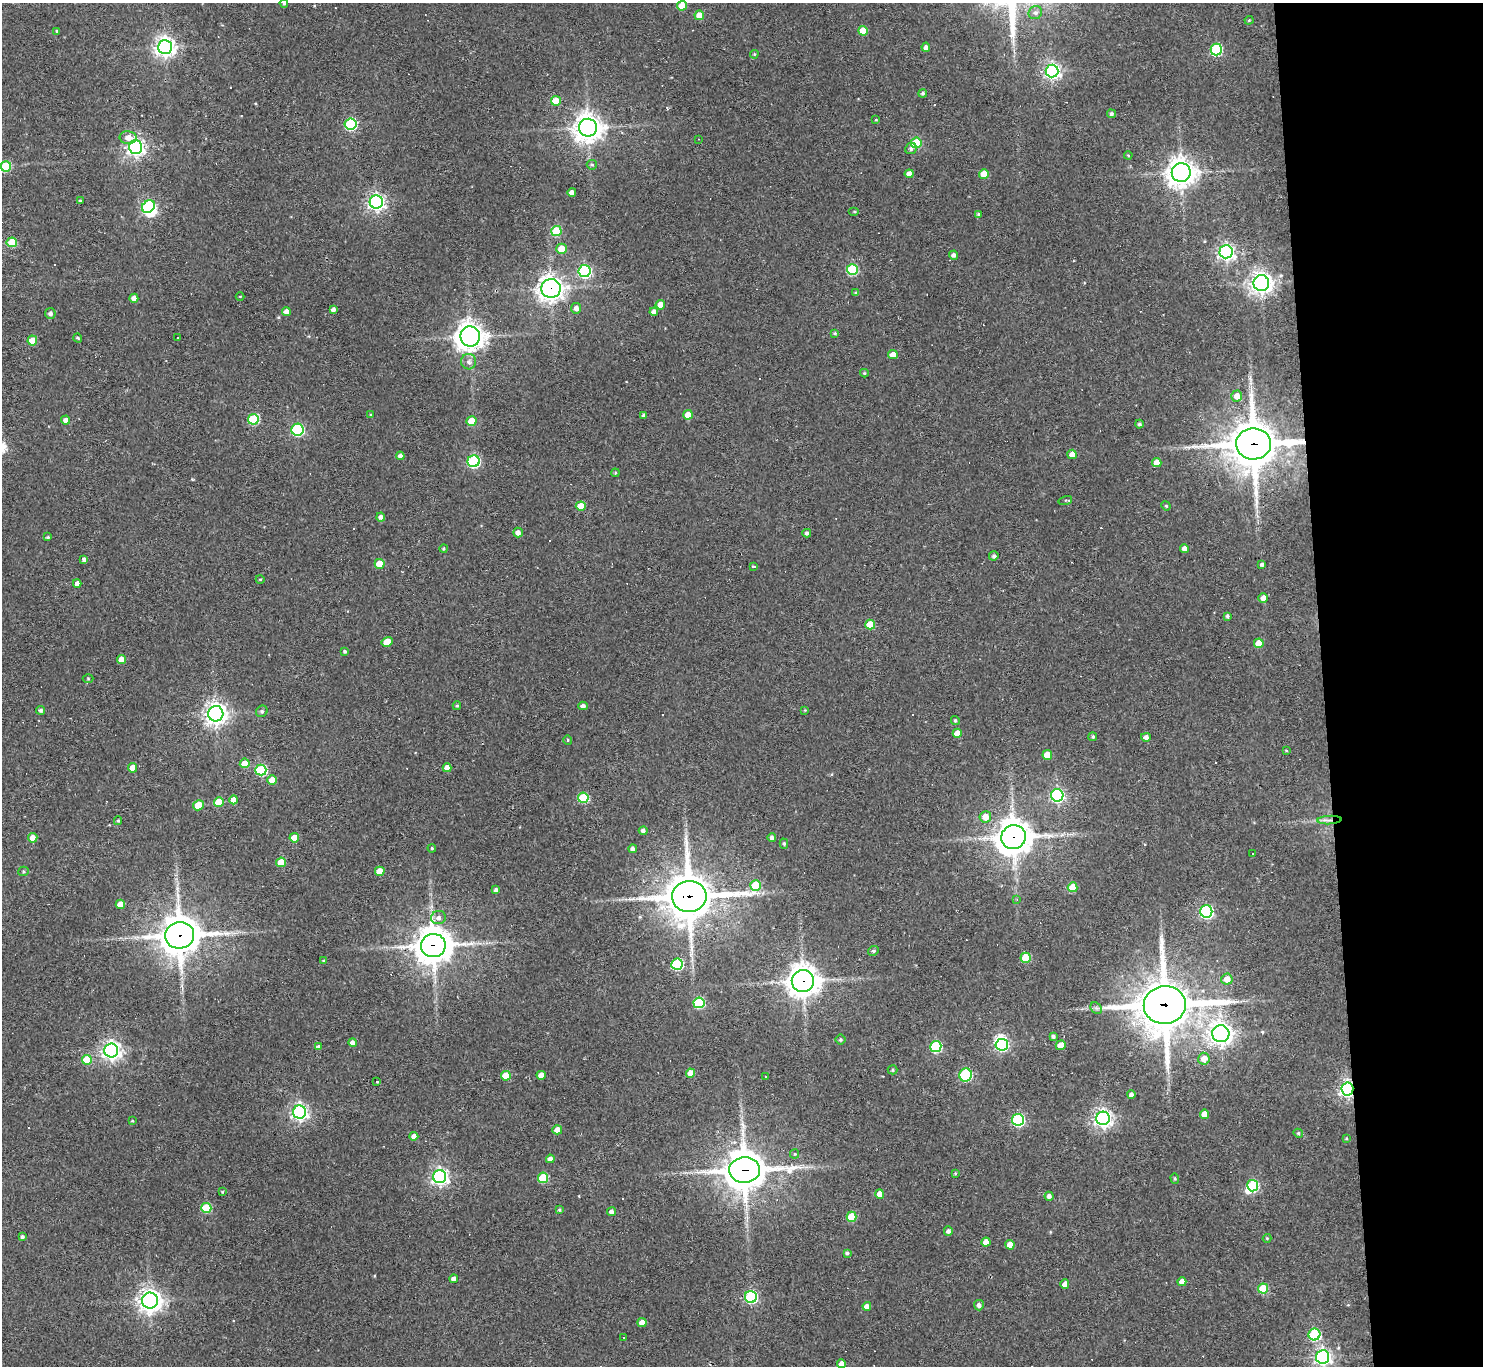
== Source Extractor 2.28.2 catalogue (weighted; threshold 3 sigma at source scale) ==
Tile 6 of 3 x 3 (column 3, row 2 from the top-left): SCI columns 2963-4443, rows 1567-2930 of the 4443 x 4419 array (HDU 1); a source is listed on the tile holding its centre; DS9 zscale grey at full resolution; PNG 1485 x 1368 px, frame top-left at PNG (2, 3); each listed source drawn as its Kron ellipse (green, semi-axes under 4 px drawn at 4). Shown black and unused: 11% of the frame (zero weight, under 2 of 3 exposures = <1% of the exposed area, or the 3 px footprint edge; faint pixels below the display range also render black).
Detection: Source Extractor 2.28.2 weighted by HDU 2 'WHT'; one run over the whole footprint, this tile lists its part. Background 0.18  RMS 0.0085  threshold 0.0381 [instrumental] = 3 sigma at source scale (4.5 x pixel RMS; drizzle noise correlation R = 1.50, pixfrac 1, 0.05/0.05 arcsec/px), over >= 5 px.
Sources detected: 236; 4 inside a brighter object's white glare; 12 cosmic-ray / hot-pixel residue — neither listed nor drawn; the other 220 listed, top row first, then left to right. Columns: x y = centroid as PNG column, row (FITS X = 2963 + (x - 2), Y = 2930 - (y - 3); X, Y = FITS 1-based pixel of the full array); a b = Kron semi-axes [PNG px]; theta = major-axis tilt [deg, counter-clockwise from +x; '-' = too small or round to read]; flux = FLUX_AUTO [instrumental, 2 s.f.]
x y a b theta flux
284 3 4 4 - 1.1
682 6 5 5 - 15
1035 13 7 6 - 2.6
699 15 5 4 - 11
1249 20 4 4 - 0.97
57 31 3 3 - 1.3
863 31 5 5 - 15
165 47 7 7 - 500
926 47 4 4 - 3.8
1216 50 6 5 - 79
754 54 4 3 - 0.92
1052 71 6 6 - 290
923 93 4 4 - 1.6
556 101 5 5 - 15
1111 114 4 4 - 1.8
876 120 3 3 - 0.67
351 124 6 5 - 96
588 128 9 9 - 980
128 138 8 6 -4 6.5
698 139 3 2 - 0.61
916 143 5 5 - 38
135 147 7 6 - 370
911 149 6 5 - 2.7
1128 155 4 3 - 0.69
592 165 5 5 - 1.2
6 166 5 5 - 40
1181 173 9 9 - 940
909 174 4 4 - 5.8
984 174 5 5 - 16
572 192 4 4 - 4.3
80 200 3 2 - 0.66
376 202 6 6 - 310
148 207 7 5 40 100
854 211 5 3 - 0.96
978 214 3 3 - 1.1
556 231 5 5 - 40
12 242 5 5 - 30
562 249 5 5 - 15
1226 252 6 6 - 300
953 255 4 4 - 2.6
852 270 5 5 - 57
584 271 6 6 - 130
1261 283 8 8 - 500
551 288 9 9 - 600
856 293 4 4 - 1.5
240 296 4 3 - 0.69
134 298 4 4 - 4.7
660 305 5 4 - 8.8
576 308 5 5 - 4
333 310 4 3 - 3
286 312 4 4 - 5.2
654 312 4 4 - 3.8
50 313 5 5 - 2.9
835 333 4 3 - 1.2
470 336 10 10 - 780
78 338 5 3 - 1.1
177 338 3 2 - 1.2
32 341 5 4 - 15
893 355 5 4 - 7.3
469 362 7 7 - 3.6
864 373 4 4 - 0.92
1237 396 5 5 - 7.6
371 415 4 3 - 0.9
644 415 4 4 - 1.8
688 415 5 4 - 12
253 419 5 5 - 52
66 420 4 4 - 4.1
471 421 5 5 - 16
1139 424 4 4 - 1.7
297 430 6 6 - 100
1253 444 17 15 1 3500
1072 454 5 4 - 4.8
400 456 4 4 - 3.8
474 461 6 6 - 110
1157 462 4 4 - 8
615 473 4 3 - 0.88
1065 500 7 3 16 0.7
581 506 5 4 - 16
1166 506 5 4 - 0.96
381 517 4 4 - 3.4
518 532 5 5 - 4.1
807 533 4 4 - 2.4
48 537 3 3 - 1.3
444 549 4 4 - 1.2
1184 549 4 4 - 4.2
994 556 4 4 - 2.1
84 559 4 3 - 2.9
380 564 5 5 - 17
1262 564 4 4 - 2
753 566 3 3 - 4.5
260 579 4 3 - 0.8
77 583 4 4 - 4
1263 598 5 4 - 5.2
1227 616 4 3 - 1.8
870 625 5 5 - 21
387 642 6 4 32 13
1259 643 5 5 - 15
345 651 4 4 - 1.4
121 659 4 4 - 8.9
88 679 5 3 - 0.74
457 706 4 4 - 1.2
583 706 4 4 - 3
40 710 4 4 - 1.9
805 710 4 4 - 0.69
262 711 6 5 - 1.7
216 714 7 7 - 560
955 720 5 4 - 1.3
957 733 4 4 - 8.9
1093 737 4 4 - 1.4
1146 737 5 4 - 3.7
568 740 4 4 - 0.97
1286 750 4 2 - 0.65
1047 755 5 5 - 14
245 763 5 5 - 14
133 768 4 4 - 10
447 768 4 4 - 6
261 770 5 5 - 71
272 780 5 5 - 9.7
1057 795 6 6 - 170
583 798 5 5 - 45
234 800 4 4 - 8.5
219 802 5 5 - 23
198 805 5 5 - 18
985 817 5 5 - 10
1329 820 12 3 3 3.4
118 821 4 3 - 1.1
643 831 4 4 - 2.6
1014 837 12 11 - 1600
33 838 5 5 - 7
294 838 5 4 - 14
772 838 4 4 - 2.5
784 844 5 4 - 1.3
432 848 4 4 - 1
633 849 4 4 - 3.9
1253 853 3 3 - 1.4
281 862 5 5 - 19
23 871 5 4 - 1.1
380 871 5 4 - 11
756 885 5 5 - 23
1073 887 5 5 - 16
496 890 4 4 - 2.3
689 896 17 15 3 3200
1017 899 4 3 - 0.77
120 904 4 4 - 9.3
1206 911 6 6 - 140
438 918 7 6 - 3.2
180 935 14 13 - 2100
433 946 12 11 - 1700
873 951 5 4 - 1.6
1026 958 5 5 - 26
324 961 4 3 - 1.2
677 964 6 5 - 77
1227 979 5 5 - 8.2
803 981 11 11 - 1000
699 1003 5 5 - 63
1165 1005 21 19 7 3700
1096 1008 6 5 - 1.7
1221 1034 8 8 - 550
1053 1036 4 3 - 2
840 1040 5 5 - 1.4
353 1043 4 4 - 4.3
1002 1045 6 6 - 91
1061 1045 5 4 - 9.2
319 1047 4 4 - 2.1
936 1047 6 5 - 79
111 1050 7 7 - 410
1204 1059 6 5 - 8.9
87 1060 5 5 - 21
893 1070 5 4 - 1.2
691 1073 4 4 - 11
541 1075 4 4 - 6.5
966 1075 6 6 - 57
506 1076 5 5 - 17
766 1077 3 3 - 1.7
377 1082 3 3 - 4.2
1347 1089 6 6 - 300
1131 1095 4 4 - 3.2
300 1112 6 6 - 290
1204 1114 4 4 - 8.4
1103 1118 7 7 - 380
1018 1120 6 6 - 110
132 1121 4 3 - 0.75
557 1130 5 4 - 8.7
1298 1133 5 4 - 1.3
414 1136 4 4 - 4.6
1346 1138 4 4 - 0.82
795 1154 4 4 - 1
550 1159 4 4 - 3.7
744 1170 15 13 3 2300
955 1173 4 3 - 0.91
440 1177 6 6 - 310
543 1178 5 5 - 38
1175 1178 5 4 - 1.1
1253 1186 6 5 - 75
222 1192 4 3 - 0.79
880 1194 4 4 - 9.1
1049 1196 4 4 - 3.1
206 1208 5 5 - 43
559 1210 3 3 - 1.2
611 1212 4 4 - 3.3
851 1217 5 5 - 24
948 1231 4 4 - 3.1
22 1237 4 4 - 1.9
1267 1238 4 4 - 0.79
986 1242 4 4 - 6.9
1010 1245 4 4 - 9.2
847 1253 4 4 - 1.7
454 1279 4 4 - 4.6
1182 1282 4 4 - 7.4
1065 1284 4 4 - 5.5
1263 1288 5 5 - 33
751 1297 6 6 - 120
150 1301 8 8 - 610
979 1305 5 5 - 3.2
867 1306 4 4 - 4.6
642 1322 4 4 - 5.4
1314 1334 6 6 - 72
623 1337 3 2 - 0.64
1323 1357 7 6 - 300
842 1364 4 4 - 7.7
Overlapping masked pixels (flux is a lower limit): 11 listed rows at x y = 551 288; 1253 444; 1329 820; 1014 837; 689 896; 180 935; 433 946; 803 981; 1165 1005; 1347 1089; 744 1170
Isophote crosses this tile's border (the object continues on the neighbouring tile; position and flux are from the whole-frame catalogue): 4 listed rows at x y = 284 3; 682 6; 6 166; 1323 1357